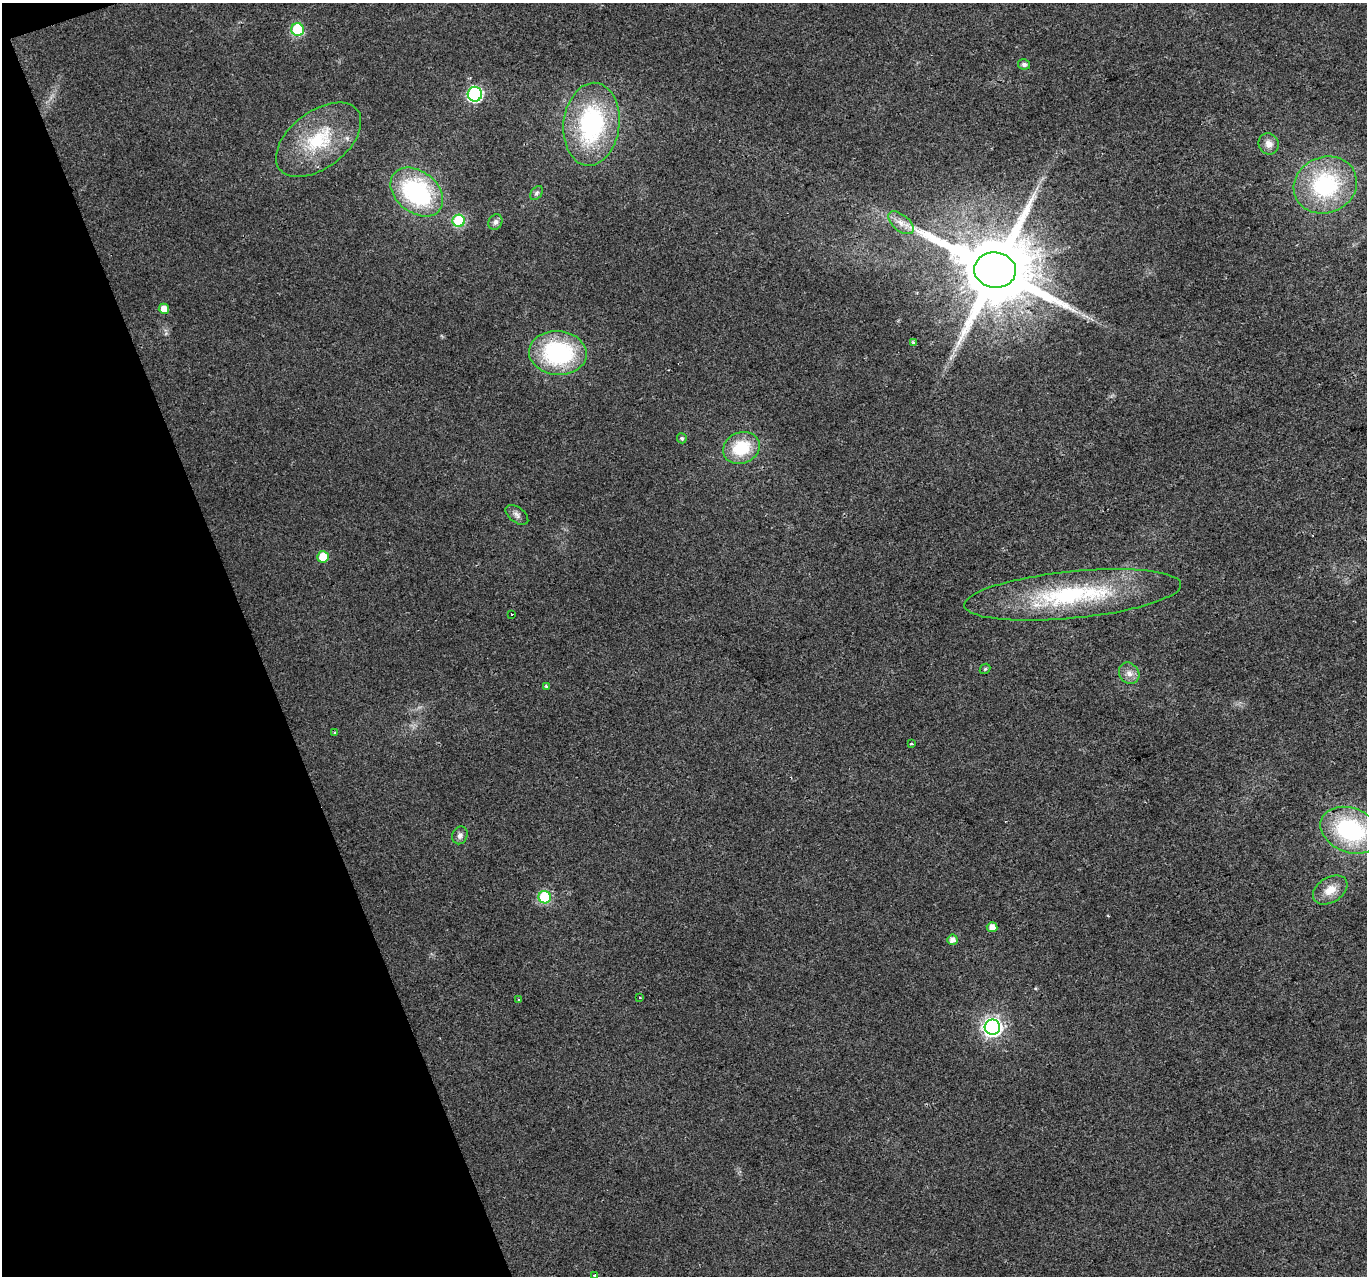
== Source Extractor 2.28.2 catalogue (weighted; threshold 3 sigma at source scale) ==
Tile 5 of 4 x 4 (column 1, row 2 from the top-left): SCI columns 2-1366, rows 2675-3948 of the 5461 x 5294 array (HDU 1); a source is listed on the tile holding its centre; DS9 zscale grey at full resolution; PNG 1369 x 1278 px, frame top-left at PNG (2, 3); each listed source drawn as its Kron ellipse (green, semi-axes under 4 px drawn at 4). Shown black and unused: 19% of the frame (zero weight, under 2 of 3 exposures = <1% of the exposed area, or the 3 px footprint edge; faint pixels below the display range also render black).
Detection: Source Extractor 2.28.2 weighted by HDU 2 'WHT'; one run over the whole footprint, this tile lists its part. Background 0.0183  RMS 0.0061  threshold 0.0273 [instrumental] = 3 sigma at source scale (4.5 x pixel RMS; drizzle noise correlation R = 1.50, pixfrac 1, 0.0396/0.0396 arcsec/px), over >= 5 px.
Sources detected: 38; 1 cosmic-ray / hot-pixel residue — neither listed nor drawn; the other 37 listed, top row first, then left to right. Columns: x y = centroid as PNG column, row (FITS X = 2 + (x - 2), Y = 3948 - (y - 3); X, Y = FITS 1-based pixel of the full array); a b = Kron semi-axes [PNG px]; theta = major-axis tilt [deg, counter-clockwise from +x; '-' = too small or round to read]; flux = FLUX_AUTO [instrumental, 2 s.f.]
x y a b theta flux
298 30 6 6 - 48
1024 64 6 5 - 2.2
475 94 7 7 - 110
591 124 41 28 83 83
319 140 49 28 37 44
1269 144 11 10 - 4.3
1325 185 32 28 22 67
417 192 29 20 -38 86
537 193 8 5 53 1.4
459 221 6 6 - 46
495 222 8 6 60 2.2
901 223 15 8 -39 5.5
995 270 21 18 -6 8800
164 309 5 5 - 5.9
914 343 3 3 - 4
558 353 29 22 -5 74
682 438 5 5 - 1.2
741 448 19 15 23 26
517 515 13 7 -37 2.7
323 557 6 5 - 14
1073 595 109 23 6 85
512 614 3 2 - 0.64
985 669 6 4 43 0.81
1129 673 11 9 -53 4.3
546 686 4 3 - 0.86
334 733 4 3 - 0.54
911 744 3 3 - 1.1
1350 830 31 22 -21 71
460 835 9 7 67 2.6
1330 890 19 12 33 9
545 897 6 6 - 48
992 927 5 5 - 5.6
952 940 5 5 - 3.9
640 998 3 2 - 0.57
519 1000 3 3 - 1
992 1027 7 7 - 260
595 1275 3 3 - 1.4
Isophote crosses this tile's border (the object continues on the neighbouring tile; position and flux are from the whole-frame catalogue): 1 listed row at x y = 595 1275